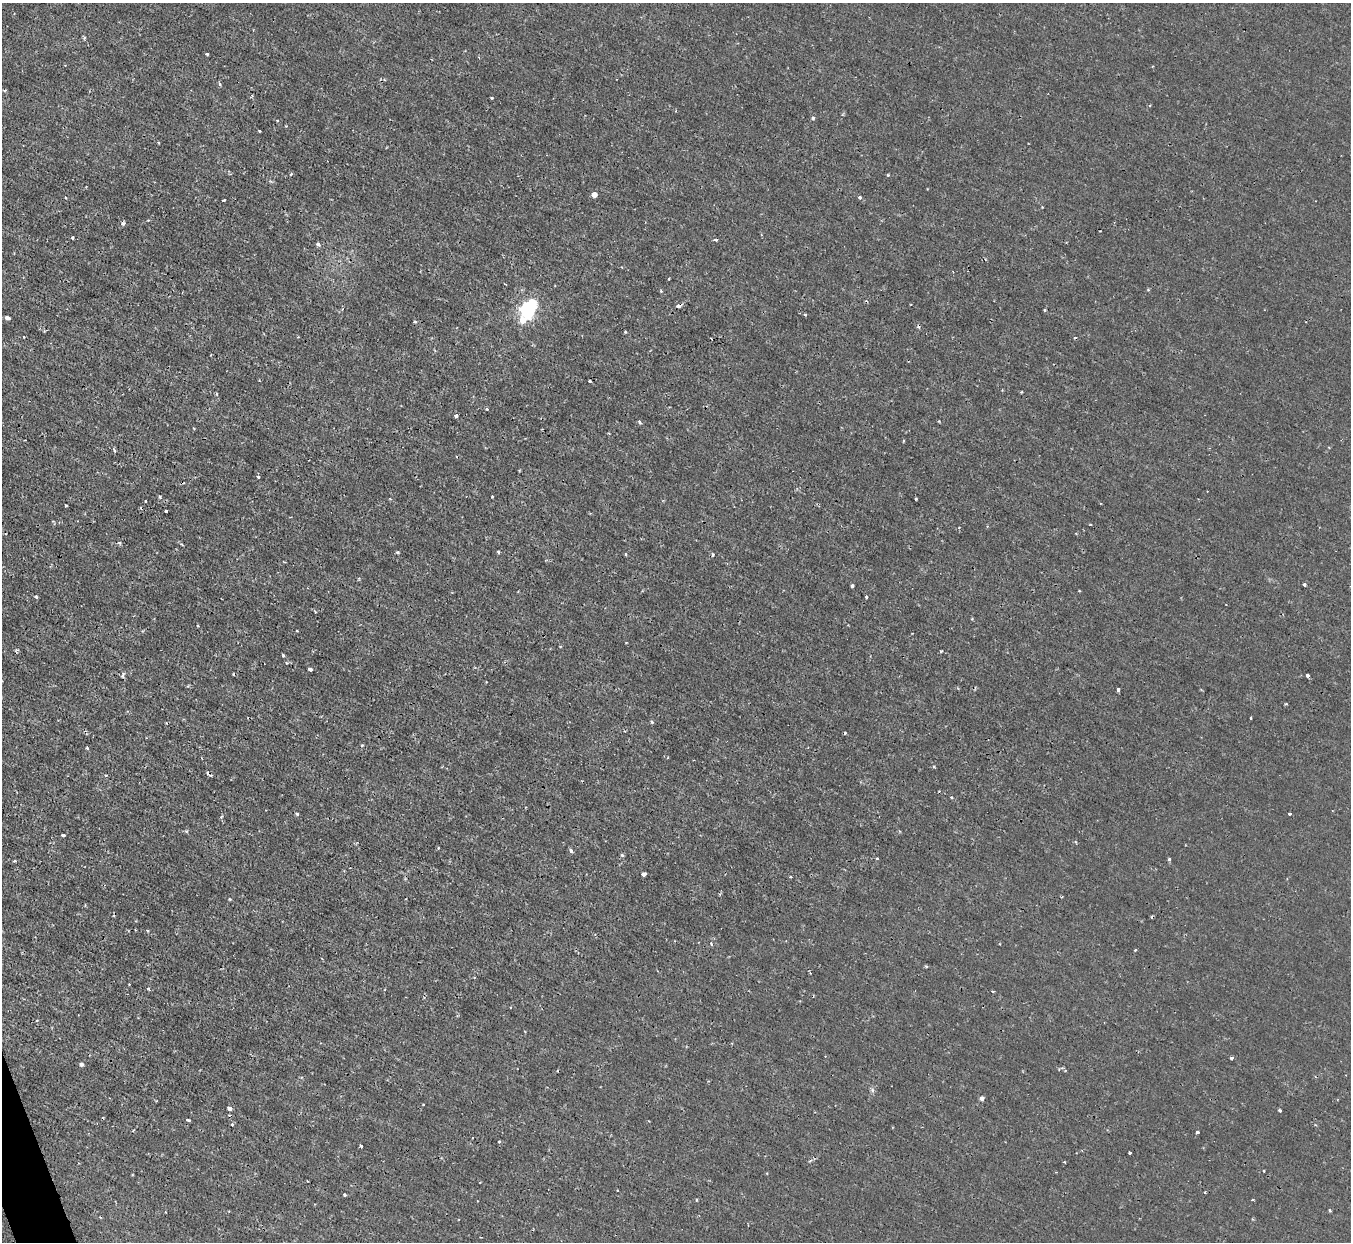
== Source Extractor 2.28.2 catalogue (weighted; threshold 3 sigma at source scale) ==
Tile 7 of 4 x 4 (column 3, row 2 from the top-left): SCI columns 2700-4048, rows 2631-3870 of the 5398 x 5387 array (HDU 1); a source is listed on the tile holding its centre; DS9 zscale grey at full resolution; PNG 1353 x 1244 px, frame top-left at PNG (2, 3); no overlay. Shown black and unused: <1% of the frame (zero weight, under 2 of 3 exposures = <1% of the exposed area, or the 3 px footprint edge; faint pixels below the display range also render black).
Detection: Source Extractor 2.28.2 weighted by HDU 2 'WHT'; one run over the whole footprint, this tile lists its part. Background 0.0019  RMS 0.0015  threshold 0.00653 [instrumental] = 3 sigma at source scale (4.5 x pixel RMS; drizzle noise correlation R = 1.50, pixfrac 1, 0.05/0.05 arcsec/px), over >= 5 px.
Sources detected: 115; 7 cosmic-ray / hot-pixel residue — not listed; the other 108 listed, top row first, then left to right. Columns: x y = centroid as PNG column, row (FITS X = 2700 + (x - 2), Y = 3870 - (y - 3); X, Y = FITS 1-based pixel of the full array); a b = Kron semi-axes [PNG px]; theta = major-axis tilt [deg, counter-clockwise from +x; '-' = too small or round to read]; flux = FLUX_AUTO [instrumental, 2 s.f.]
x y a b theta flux
207 54 3 3 - 0.24
220 84 5 4 - 0.22
252 96 4 3 - 0.14
492 98 3 3 - 0.13
813 118 4 4 - 0.21
286 126 3 3 - 0.11
260 131 3 3 - 0.28
291 174 3 3 - 0.24
888 175 3 3 - 0.14
594 194 4 4 - 1.1
860 197 4 3 - 0.68
224 200 3 2 - 0.44
1042 207 2 2 - 0.1
123 223 3 3 - 0.85
72 238 3 3 - 0.24
716 239 3 3 - 0.62
318 244 4 4 - 0.47
985 259 3 2 - 0.13
622 267 3 2 - 0.11
669 278 3 2 - 0.22
661 291 4 3 - 0.18
678 306 6 4 3 0.39
527 310 7 6 - 45
1045 310 4 3 - 0.15
805 314 4 3 - 0.16
7 318 5 3 - 0.62
523 320 6 6 - 1.5
415 322 3 3 - 0.28
23 337 3 2 - 0.12
589 381 3 2 - 0.31
486 409 3 3 - 0.28
456 416 4 3 - 0.77
939 421 4 2 - 0.11
639 422 5 3 - 0.27
1329 447 4 2 - 0.11
114 450 4 3 - 0.22
258 477 4 4 - 0.19
160 497 4 3 - 0.19
492 497 3 3 - 0.23
916 499 3 3 - 0.18
146 501 3 2 - 0.13
66 506 3 3 - 0.19
166 511 3 3 - 0.32
1090 524 3 2 - 0.17
181 544 3 3 - 0.17
397 552 3 3 - 0.36
498 552 3 3 - 0.32
626 554 4 3 - 0.13
713 554 5 3 - 0.16
1304 584 3 3 - 0.33
852 586 3 3 - 0.26
1079 591 3 2 - 0.11
36 597 4 3 - 0.23
866 597 3 3 - 0.24
315 611 4 2 - 0.12
197 626 3 2 - 0.13
297 631 3 2 - 0.14
283 656 4 3 - 0.16
310 669 4 3 - 0.31
122 675 8 4 80 0.28
1307 675 3 3 - 0.38
1118 689 4 3 - 0.62
1286 704 4 2 - 0.14
1251 718 3 2 - 0.11
652 722 5 3 - 0.19
845 733 3 3 - 0.15
362 745 4 3 - 0.14
87 748 3 3 - 0.23
951 797 3 3 - 0.16
297 814 3 3 - 0.22
1289 814 3 2 - 0.21
221 816 5 3 - 0.19
186 831 4 4 - 0.17
63 835 4 2 - 0.23
571 850 4 3 - 0.71
622 855 5 3 - 0.19
877 858 3 3 - 0.18
1169 859 3 3 - 0.51
14 861 4 3 - 0.15
644 874 4 3 - 0.83
790 877 3 2 - 0.21
230 899 4 3 - 0.13
147 931 4 3 - 0.15
711 944 4 3 - 0.22
1135 950 3 3 - 0.18
129 984 3 2 - 0.11
148 988 5 3 - 0.14
993 991 4 2 - 0.15
1231 1058 3 3 - 0.27
81 1064 4 4 - 0.42
872 1090 7 4 -89 0.28
982 1098 4 4 - 0.49
423 1104 3 2 - 0.11
230 1108 4 3 - 1.3
1280 1110 3 3 - 0.35
189 1120 3 3 - 0.31
232 1125 4 4 - 0.16
1197 1132 4 3 - 0.32
472 1138 2 2 - 0.09
499 1142 3 3 - 0.2
361 1146 3 3 - 0.26
1129 1153 3 3 - 0.41
1263 1171 3 2 - 0.14
344 1195 4 3 - 0.19
696 1200 4 2 - 0.12
1253 1200 3 2 - 0.15
1330 1210 3 3 - 0.25
165 1212 3 2 - 0.086
Overlapping masked pixels (flux is a lower limit): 1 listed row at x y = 678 306
Unlisted compact peaks at least as high as the median listed source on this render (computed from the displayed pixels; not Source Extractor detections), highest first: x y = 941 651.